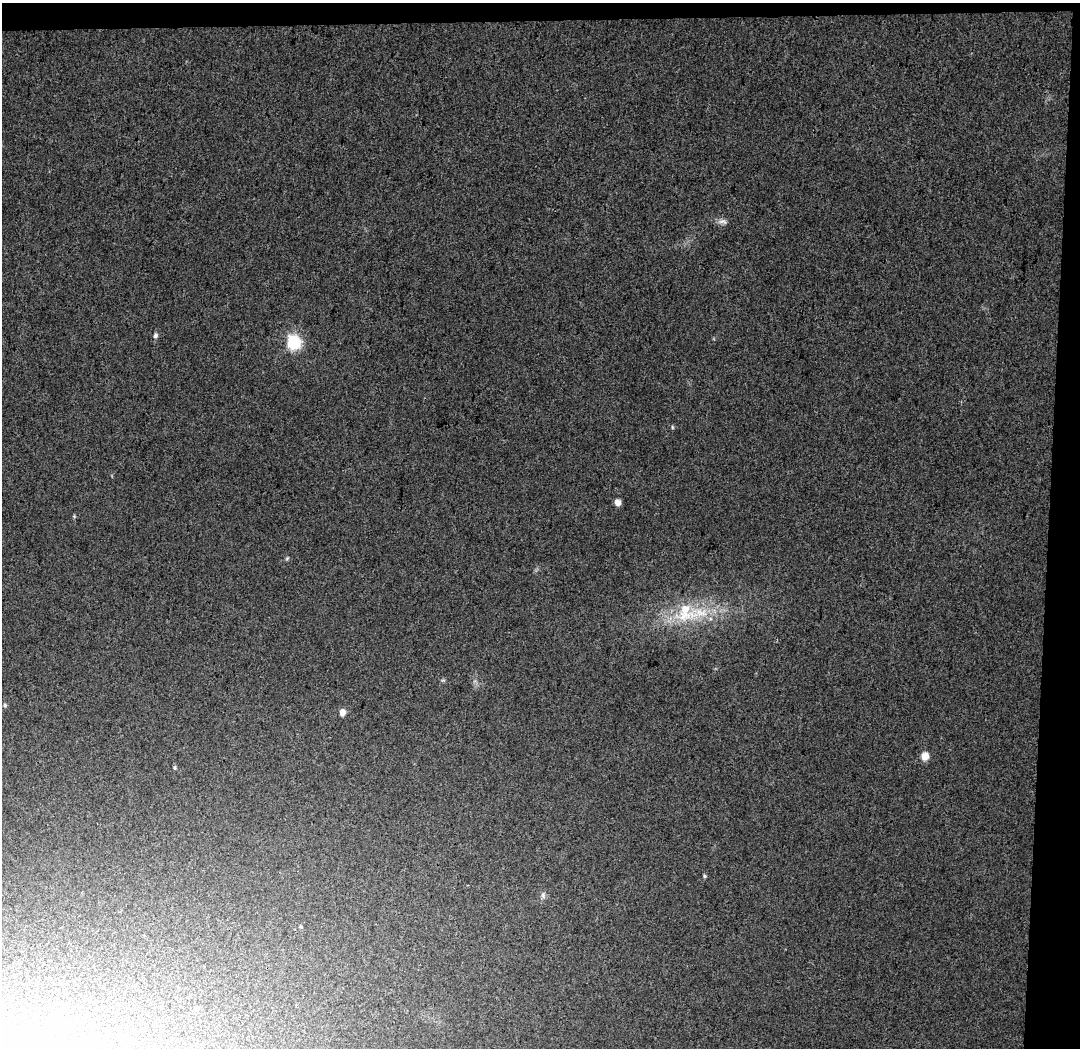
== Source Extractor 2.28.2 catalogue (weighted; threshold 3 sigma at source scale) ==
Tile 2 of 2 x 2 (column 2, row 1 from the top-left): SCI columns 1079-2156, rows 1133-2178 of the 2156 x 2267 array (HDU 1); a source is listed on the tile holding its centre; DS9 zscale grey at full resolution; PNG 1082 x 1050 px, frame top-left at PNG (2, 3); no overlay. Shown black and unused: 5% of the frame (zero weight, under 3 of 4 exposures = <1% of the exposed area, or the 3 px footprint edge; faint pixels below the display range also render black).
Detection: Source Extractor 2.28.2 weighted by HDU 2 'WHT'; one run over the whole footprint, this tile lists its part. Background 0.0267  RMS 0.0088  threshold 0.0394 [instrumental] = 3 sigma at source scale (4.5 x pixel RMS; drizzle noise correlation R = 1.50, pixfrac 1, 0.0396/0.0396 arcsec/px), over >= 5 px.
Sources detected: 18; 1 inside a brighter listed object's ellipse — not listed separately; the other 17 listed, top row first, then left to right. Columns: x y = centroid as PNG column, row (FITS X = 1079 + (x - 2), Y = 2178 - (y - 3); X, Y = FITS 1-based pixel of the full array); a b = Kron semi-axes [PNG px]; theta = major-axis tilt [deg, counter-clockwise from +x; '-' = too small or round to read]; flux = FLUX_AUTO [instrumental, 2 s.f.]
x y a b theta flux
723 221 12 6 -7 3.8
155 336 7 5 84 2.6
294 342 6 6 - 150
672 427 5 3 - 0.91
617 502 6 5 - 6.3
74 516 5 4 - 0.94
287 558 6 4 45 1.1
685 611 30 28 -25 47
5 705 5 4 - 1.3
342 712 6 5 - 6.8
925 756 7 7 - 10
174 767 6 4 -84 1.2
704 876 5 4 - 1.1
543 895 8 6 -76 2.4
300 927 5 3 - 0.87
63 1008 6 6 - 3.8
196 1009 6 4 -70 1.4